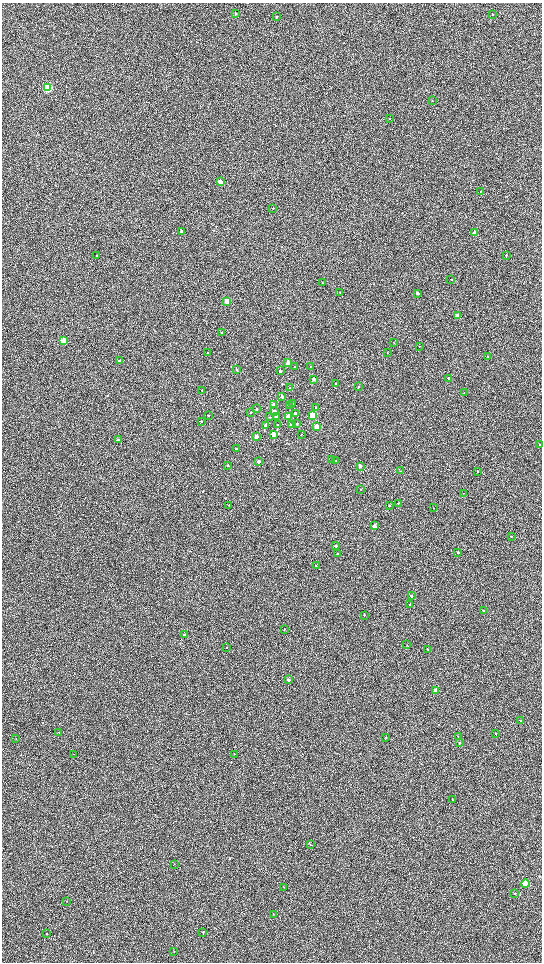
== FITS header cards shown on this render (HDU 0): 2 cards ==
NAXIS1  =                 1080 / length of data axis 1
NAXIS2  =                 1920 / length of data axis 2

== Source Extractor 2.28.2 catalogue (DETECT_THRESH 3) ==
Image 1080 x 1920 px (HDU 0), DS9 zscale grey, zoomed out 1/2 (1 PNG px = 2 x 2 image px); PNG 544 x 964 px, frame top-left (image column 1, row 1919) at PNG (2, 3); each listed source drawn as its Kron ellipse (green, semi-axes under 4 px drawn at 4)
Background 603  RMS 57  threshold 172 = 3 sigma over >= 5 px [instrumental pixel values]
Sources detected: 116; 1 cannot appear on this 1/2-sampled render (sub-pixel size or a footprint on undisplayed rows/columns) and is neither listed nor drawn; the other 115 listed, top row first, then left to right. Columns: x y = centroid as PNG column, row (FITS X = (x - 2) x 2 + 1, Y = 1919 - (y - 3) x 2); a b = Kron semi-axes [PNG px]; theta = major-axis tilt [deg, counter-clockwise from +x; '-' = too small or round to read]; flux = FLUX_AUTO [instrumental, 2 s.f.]
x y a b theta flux
236 14 2 2 - 11000
493 14 2 2 - 9400
276 17 2 2 - 9800
48 88 3 3 - 940000
432 101 2 2 - 4100
389 119 2 2 - 4800
220 182 3 3 - 100000
480 191 2 2 - 5000
273 208 2 2 - 9100
181 231 3 3 - 17000
475 233 3 2 - 200000
97 255 2 2 - 3700
506 255 3 2 - 13000
451 279 2 2 - 4100
323 283 2 2 - 4700
340 292 2 2 - 4000
417 293 3 2 - 26000
227 301 3 3 - 230000
457 315 2 2 - 140000
222 333 2 2 - 8500
64 341 4 3 - 240000
394 343 2 2 - 4000
419 346 2 1 - 3400
387 352 2 2 - 2900
207 353 3 2 - 7800
488 356 2 2 - 6700
119 361 3 3 - 14000
288 362 3 2 - 77000
311 366 3 2 - 4300
295 367 2 2 - 12000
236 369 3 2 - 7900
280 371 2 2 - 17000
449 378 2 2 - 32000
313 379 2 2 - 34000
336 383 2 2 - 6900
358 387 3 2 - 9600
290 388 2 2 - 5700
202 390 3 2 - 8000
464 393 2 2 - 3600
282 396 3 3 - 35000
293 403 2 2 - 13000
274 405 3 3 - 210000
290 406 3 2 - 13000
316 408 2 2 - 10000
257 409 2 2 - 10000
274 411 3 2 - 54000
250 412 2 2 - 9800
295 413 2 2 - 14000
208 415 2 2 - 11000
312 415 3 3 - 490000
270 417 3 2 - 5800
276 417 3 2 - 27000
288 417 3 3 - 320000
201 421 2 2 - 7700
297 424 2 2 - 13000
265 425 2 2 - 39000
278 425 2 2 - 6400
291 425 2 2 - 16000
317 426 3 3 - 190000
273 434 3 3 - 150000
301 434 2 2 - 4600
256 437 3 2 - 83000
118 440 3 3 - 17000
540 444 2 2 - 8600
236 449 2 2 - 12000
332 460 2 2 - 9500
258 461 2 2 - 53000
336 461 3 2 - 9100
228 466 2 2 - 12000
360 466 2 2 - 72000
400 471 3 2 - 5100
478 471 2 2 - 5600
361 489 2 1 - 2900
463 493 2 1 - 2800
398 503 2 2 - 8000
229 505 3 2 - 5200
389 506 2 2 - 7200
433 508 2 1 - 4300
374 526 2 2 - 110000
511 536 2 2 - 7100
336 546 2 2 - 17000
458 552 2 2 - 32000
337 554 2 2 - 5600
316 566 2 2 - 6900
411 596 2 2 - 32000
410 604 2 2 - 6400
483 610 2 2 - 7800
364 615 4 2 - 6100
284 629 2 2 - 3600
184 635 3 2 - 15000
407 645 2 2 - 5300
227 647 2 1 - 3800
428 649 2 2 - 9700
288 680 2 2 - 30000
436 690 2 2 - 49000
520 721 2 2 - 5100
59 732 2 2 - 8300
496 734 2 2 - 5100
458 736 3 2 - 4600
386 737 2 2 - 6500
16 738 2 2 - 3300
459 743 3 2 - 9900
73 754 2 2 - 3700
234 754 2 2 - 7200
452 799 3 2 - 6000
311 845 2 1 - 3500
174 864 2 2 - 3600
525 884 4 3 - 420000
284 887 3 2 - 4300
515 893 3 2 - 4900
67 901 2 1 - 2900
273 914 2 2 - 3600
203 932 3 2 - 5000
47 934 3 2 - 6000
174 952 3 2 - 4100
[1 sub-pixel or undisplayed-footprint detection neither listed nor drawn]